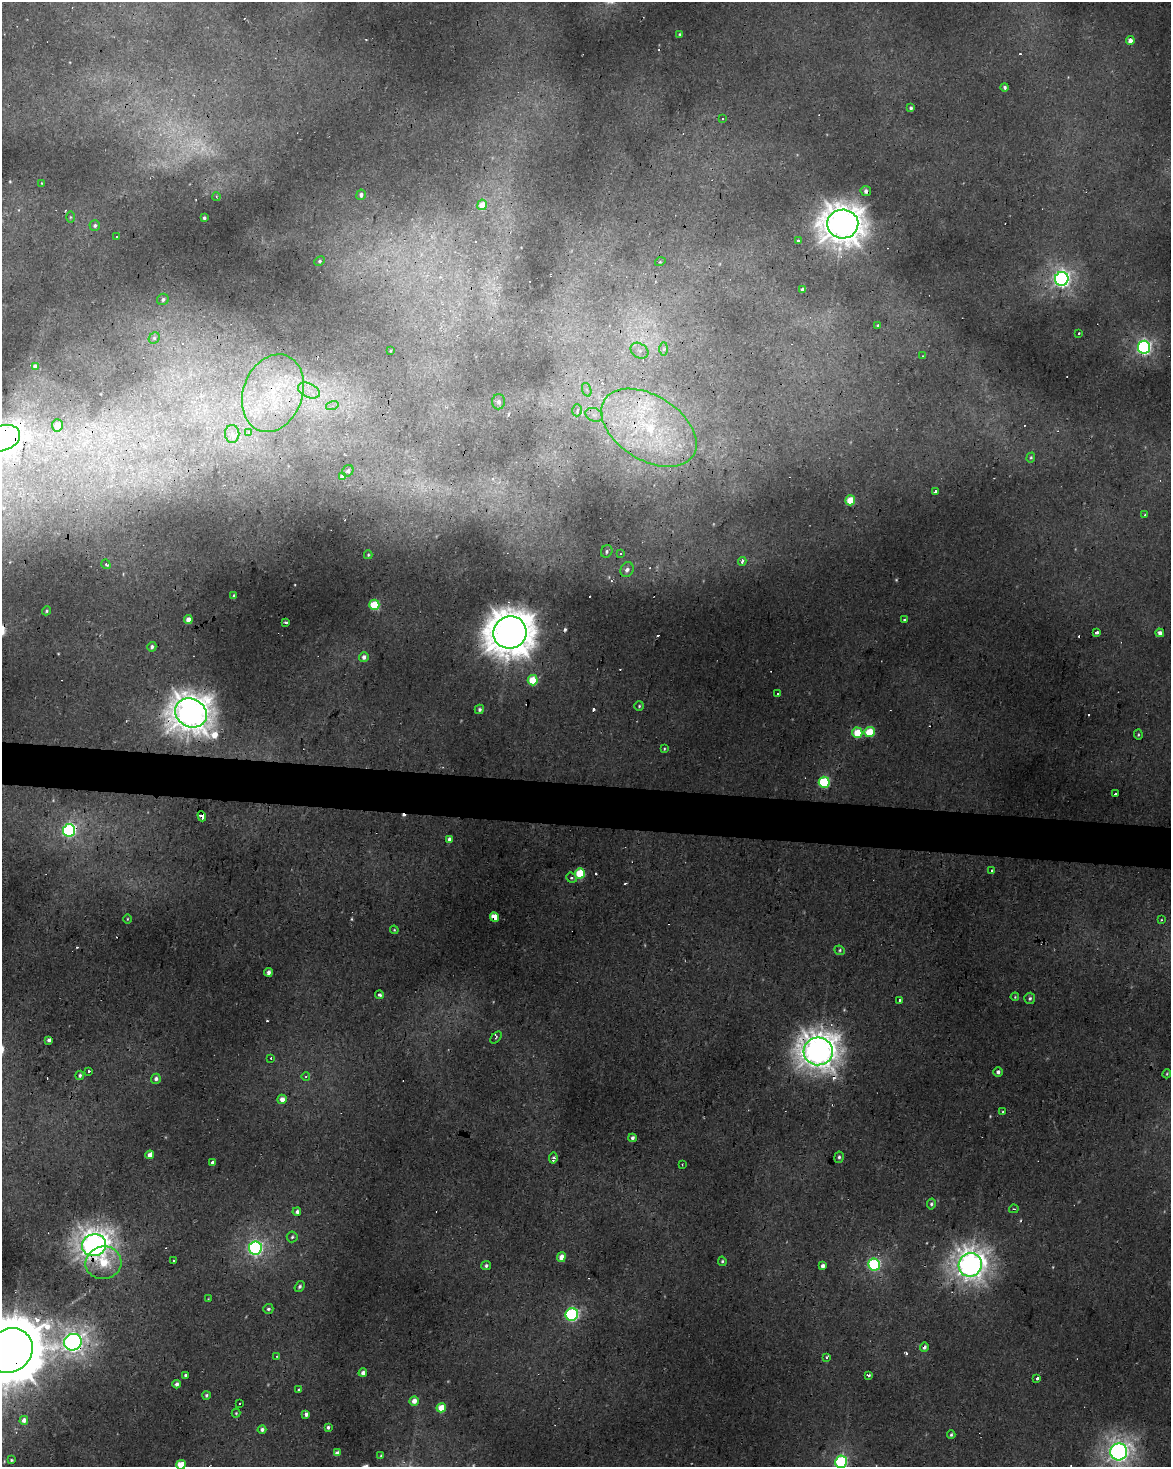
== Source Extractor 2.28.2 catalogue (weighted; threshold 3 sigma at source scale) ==
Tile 7 of 4 x 3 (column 3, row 2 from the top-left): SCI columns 2341-3509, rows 1746-3210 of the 4677 x 4900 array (HDU 1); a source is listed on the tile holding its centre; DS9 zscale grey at full resolution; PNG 1173 x 1469 px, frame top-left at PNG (2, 2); each listed source drawn as its Kron ellipse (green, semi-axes under 4 px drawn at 4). Shown black and unused: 3% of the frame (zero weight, under 2 of 3 exposures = <1% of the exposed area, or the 3 px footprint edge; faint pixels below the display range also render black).
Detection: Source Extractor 2.28.2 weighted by HDU 2 'WHT'; one run over the whole footprint, this tile lists its part. Background 0.0229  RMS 0.0065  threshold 0.0291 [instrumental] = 3 sigma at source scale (4.5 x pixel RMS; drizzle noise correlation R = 1.50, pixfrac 1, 0.0396/0.0396 arcsec/px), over >= 5 px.
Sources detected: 191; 8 too faint to see at this stretch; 25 cosmic-ray / hot-pixel residue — neither listed nor drawn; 3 inside a brighter listed object's ellipse — not listed separately; the other 155 listed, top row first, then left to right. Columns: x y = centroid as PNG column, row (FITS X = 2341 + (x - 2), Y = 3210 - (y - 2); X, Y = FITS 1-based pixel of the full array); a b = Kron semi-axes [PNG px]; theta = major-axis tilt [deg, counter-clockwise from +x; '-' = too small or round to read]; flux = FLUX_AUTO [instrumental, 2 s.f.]
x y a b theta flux
680 34 4 3 - 0.75
1130 41 4 4 - 4.8
1005 87 4 4 - 1.5
911 108 4 3 - 1.4
722 119 3 3 - 1.5
41 183 3 2 - 0.35
866 191 5 5 - 2.4
361 195 5 5 - 2.3
216 197 4 3 - 0.7
482 205 5 4 - 9
70 217 6 4 90 0.8
204 218 4 3 - 1.3
843 224 15 14 - 1100
95 225 5 5 - 1.8
117 237 3 3 - 0.88
798 241 3 3 - 1.7
320 261 5 4 - 0.97
660 262 5 3 - 0.67
1062 279 7 6 - 250
802 289 4 3 - 1.7
163 299 6 5 - 1.8
878 326 3 3 - 1.6
1079 333 3 3 - 1.1
154 338 6 5 - 1.3
1144 347 6 6 - 200
664 349 7 4 89 1.5
390 351 3 2 - 0.52
640 351 9 7 -34 3.7
922 356 3 2 - 0.41
35 366 4 4 - 2.1
309 390 11 7 -24 6
587 390 7 4 -71 1.7
273 393 40 29 70 73
498 402 7 6 - 2.5
332 406 6 4 16 1.7
577 410 6 4 73 2.2
594 415 9 6 -20 3.5
57 425 6 5 - 8.1
649 428 52 32 -32 100
248 432 3 3 - 11
232 434 9 7 -89 3.7
2 438 19 12 19 440
1031 458 5 4 - 0.96
348 471 6 5 - 1.5
342 477 4 4 - 4
935 492 3 3 - 8.6
850 500 5 5 - 20
1145 515 3 2 - 0.77
607 551 6 5 - 1.4
620 553 3 3 - 1.1
368 555 4 3 - 0.78
742 561 4 3 - 3.1
106 564 5 3 - 1.1
627 570 7 6 - 3.1
234 596 3 3 - 1.3
374 605 5 5 - 32
46 611 5 4 - 1.1
188 619 4 4 - 7.2
904 619 3 3 - 3.7
285 622 3 3 - 2.1
510 633 17 16 - 1800
1097 633 4 3 - 4.2
1160 633 4 4 - 4.5
152 647 5 4 - 2.1
364 657 5 5 - 3.2
533 680 5 5 - 22
777 694 3 3 - 2.5
639 706 5 5 - 0.94
479 709 5 4 - 1.6
191 713 16 14 -31 1200
870 732 5 5 - 25
857 733 5 5 - 20
1138 735 5 4 - 0.82
664 749 4 3 - 0.72
824 782 5 5 - 63
1115 794 4 3 - 3
202 816 5 3 - 21
69 830 6 6 - 140
449 839 4 3 - 2.5
991 870 3 3 - 5.8
580 873 5 5 - 28
571 878 5 4 - 1.3
494 917 5 4 - 11
127 919 5 3 - 0.66
1162 920 3 3 - 0.72
394 930 4 4 - 0.66
840 950 5 4 - 1
268 972 4 4 - 2.9
379 995 4 3 - 1.9
1015 997 4 3 - 0.65
1030 998 6 5 - 1.5
900 1000 3 3 - 1.3
496 1037 7 2 50 0.67
49 1040 4 4 - 2.4
818 1051 15 14 - 1000
271 1058 3 2 - 1.6
88 1071 3 3 - 2.5
998 1072 5 4 - 1.9
1167 1074 5 3 - 0.7
80 1075 4 4 - 1.4
306 1076 4 4 - 0.9
156 1079 5 5 - 2.4
282 1099 5 4 - 5.5
1003 1112 3 3 - 0.94
632 1138 4 3 - 2
150 1155 4 4 - 5.7
839 1157 6 4 79 1.4
553 1158 5 3 - 4
213 1163 4 3 - 11
682 1164 2 2 - 0.54
931 1204 5 4 - 1.4
1014 1209 4 3 - 0.93
297 1212 4 3 - 2.1
292 1237 5 5 - 1.3
94 1245 12 11 - 650
255 1248 6 6 - 190
561 1257 5 4 - 6.3
173 1260 3 3 - 6.2
722 1261 5 4 - 0.95
103 1263 18 16 12 24
874 1264 6 6 - 94
970 1265 12 11 - 650
486 1266 5 4 - 1.6
823 1266 4 4 - 3
300 1286 6 4 57 1.5
208 1299 4 3 - 0.5
268 1309 5 5 - 1.5
572 1314 6 6 - 130
73 1342 9 8 - 410
924 1347 5 4 - 2.8
10 1351 24 21 38 7100
277 1356 3 2 - 0.4
827 1357 4 3 - 1.2
363 1373 4 4 - 3.4
185 1375 3 3 - 1.3
868 1375 4 3 - 2.8
1037 1378 4 3 - 2.9
177 1384 4 4 - 2.5
298 1390 3 3 - 0.68
206 1395 4 4 - 1.2
414 1401 4 4 - 5.5
240 1404 3 3 - 2.4
441 1408 5 4 - 14
236 1413 4 4 - 0.72
306 1414 4 4 - 2.7
24 1420 4 4 - 3.1
328 1427 3 3 - 1.5
262 1430 4 4 - 2.2
951 1435 4 3 - 1.1
1119 1452 8 8 - 430
337 1453 4 4 - 3.2
381 1456 3 3 - 0.75
11 1460 3 3 - 0.76
841 1462 6 6 - 97
181 1465 5 4 - 17
Overlapping masked pixels (flux is a lower limit): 16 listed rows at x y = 866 191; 843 224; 273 393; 649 428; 2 438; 510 633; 191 713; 202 816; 69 830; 494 917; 818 1051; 94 1245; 970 1265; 73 1342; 924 1347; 10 1351
Isophote crosses this tile's border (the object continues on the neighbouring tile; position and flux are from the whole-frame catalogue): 5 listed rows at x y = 2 438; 10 1351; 1119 1452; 841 1462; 181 1465